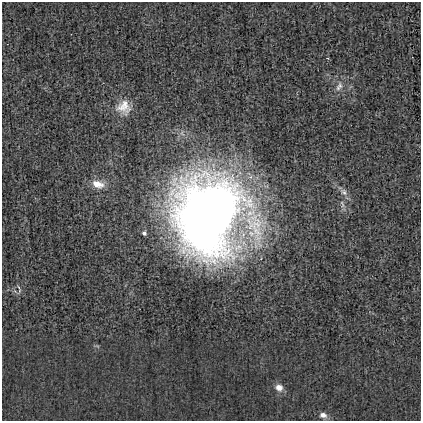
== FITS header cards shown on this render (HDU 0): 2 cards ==
NAXIS1  =                  419
NAXIS2  =                  419

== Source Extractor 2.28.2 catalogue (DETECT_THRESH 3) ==
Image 419 x 419 px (HDU 0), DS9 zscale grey, 1 PNG px = 1 image px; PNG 423 x 423 px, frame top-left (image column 1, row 419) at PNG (2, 2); no overlay
Background -0.00109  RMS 0.025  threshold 0.0738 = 3 sigma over >= 5 px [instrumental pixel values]
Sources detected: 10; all 10 listed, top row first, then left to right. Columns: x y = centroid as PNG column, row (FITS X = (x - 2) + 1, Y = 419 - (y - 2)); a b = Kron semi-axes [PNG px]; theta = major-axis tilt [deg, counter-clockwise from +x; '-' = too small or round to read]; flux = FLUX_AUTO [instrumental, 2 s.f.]
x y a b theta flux
339 86 14 8 63 11
124 107 20 19 - 29
98 184 16 10 -15 20
344 192 12 8 -42 8.4
342 204 12 4 -71 5.4
209 214 56 49 78 2400
144 233 4 4 - 5.3
19 291 7 4 90 3.1
279 388 9 8 - 12
323 415 9 7 -15 8.4